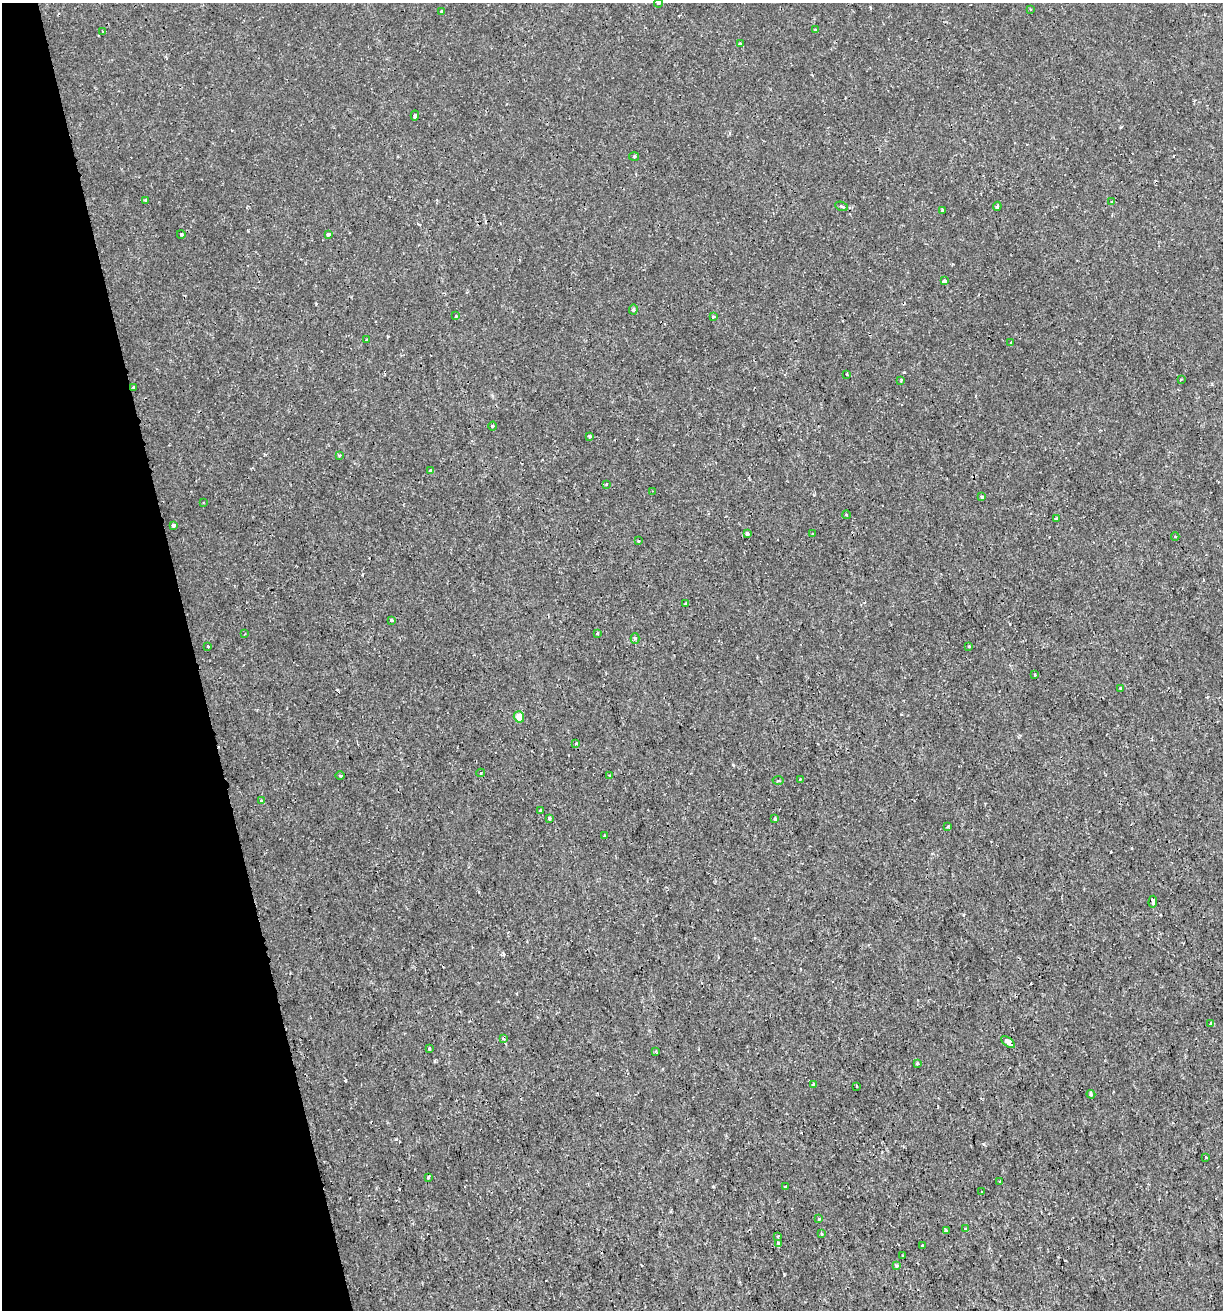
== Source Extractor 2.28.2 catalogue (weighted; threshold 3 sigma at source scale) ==
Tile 5 of 4 x 4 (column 1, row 2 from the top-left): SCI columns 53-1273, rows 2618-3925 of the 5039 x 5234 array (HDU 1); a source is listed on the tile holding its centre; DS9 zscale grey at full resolution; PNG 1225 x 1312 px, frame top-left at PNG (2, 3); each listed source drawn as its Kron ellipse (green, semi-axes under 4 px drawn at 4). Shown black and unused: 16% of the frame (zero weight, under 2 of 3 exposures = <1% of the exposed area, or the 3 px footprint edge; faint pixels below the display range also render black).
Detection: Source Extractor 2.28.2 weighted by HDU 2 'WHT'; one run over the whole footprint, this tile lists its part. Background 6.39e-04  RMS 0.0011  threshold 0.00512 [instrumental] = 3 sigma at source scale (4.5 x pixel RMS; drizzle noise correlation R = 1.50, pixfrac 1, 0.0396/0.0396 arcsec/px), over >= 5 px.
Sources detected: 90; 4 cosmic-ray / hot-pixel residue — neither listed nor drawn; the other 86 listed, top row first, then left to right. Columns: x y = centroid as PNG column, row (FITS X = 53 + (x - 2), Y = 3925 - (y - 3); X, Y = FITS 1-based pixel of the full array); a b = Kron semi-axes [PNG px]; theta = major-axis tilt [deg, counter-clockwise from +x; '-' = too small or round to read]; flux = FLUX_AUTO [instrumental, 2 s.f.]
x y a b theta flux
659 3 4 3 - 0.14
1030 9 3 3 - 0.11
441 11 3 3 - 0.23
816 30 3 3 - 0.3
103 32 3 3 - 0.26
740 44 3 3 - 0.25
415 116 5 3 - 0.27
634 157 5 3 - 0.13
145 200 3 3 - 0.17
1112 202 3 3 - 0.2
842 206 6 3 -23 0.24
997 206 4 3 - 0.19
942 210 4 3 - 0.1
181 234 4 3 - 0.1
328 234 3 3 - 0.37
944 281 4 3 - 0.63
633 309 5 4 - 0.16
456 316 3 3 - 0.13
713 317 3 3 - 0.14
367 339 3 3 - 0.17
1011 343 3 3 - 0.13
847 374 3 2 - 0.13
1181 379 3 2 - 0.12
901 380 3 2 - 0.15
134 388 3 3 - 0.32
493 426 4 3 - 0.18
589 436 3 3 - 0.41
339 455 4 3 - 0.16
431 470 3 3 - 0.82
606 485 4 3 - 0.11
653 491 4 3 - 0.11
982 497 4 3 - 0.11
203 502 3 2 - 0.077
847 515 4 3 - 0.1
1056 518 3 2 - 0.15
173 525 4 3 - 0.53
747 534 4 3 - 0.62
812 534 3 2 - 0.081
1175 537 4 3 - 0.1
639 541 4 3 - 0.11
686 604 3 3 - 0.52
392 620 3 3 - 0.16
597 633 3 3 - 0.24
245 634 2 2 - 0.085
635 638 5 4 - 0.25
208 646 3 2 - 0.14
969 646 3 3 - 0.093
1035 675 3 2 - 0.1
1120 688 3 3 - 0.12
519 717 5 5 - 1.4
576 743 3 3 - 0.13
481 773 4 3 - 0.16
340 775 5 3 - 0.12
609 775 4 2 - 0.078
800 779 3 3 - 0.087
778 781 6 3 1 0.18
261 800 3 3 - 0.34
540 810 3 3 - 0.3
549 818 4 3 - 0.17
775 819 4 3 - 0.19
948 827 3 3 - 0.21
604 836 3 2 - 0.2
1153 902 6 3 85 0.32
1211 1024 3 3 - 0.25
504 1039 4 3 - 0.11
1008 1042 8 4 -38 2.3
429 1048 3 3 - 0.16
656 1051 4 3 - 0.13
917 1063 3 3 - 0.17
813 1084 3 3 - 0.21
856 1086 3 2 - 0.09
1091 1094 4 4 - 0.18
1206 1157 3 2 - 0.15
428 1177 3 3 - 0.15
1000 1182 4 3 - 0.12
785 1187 3 2 - 0.14
982 1192 3 3 - 0.17
819 1218 3 3 - 0.2
965 1229 3 3 - 0.35
946 1231 4 3 - 0.48
821 1234 4 3 - 0.14
778 1236 3 3 - 0.12
778 1244 4 3 - 0.31
923 1246 3 3 - 0.32
902 1256 3 2 - 0.11
897 1266 3 3 - 0.3
Overlapping masked pixels (flux is a lower limit): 1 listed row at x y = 134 388
Isophote crosses this tile's border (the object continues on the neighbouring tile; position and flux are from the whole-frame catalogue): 1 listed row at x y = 659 3
Unlisted compact peaks at least as high as the median listed source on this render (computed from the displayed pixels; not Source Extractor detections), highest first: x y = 904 372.